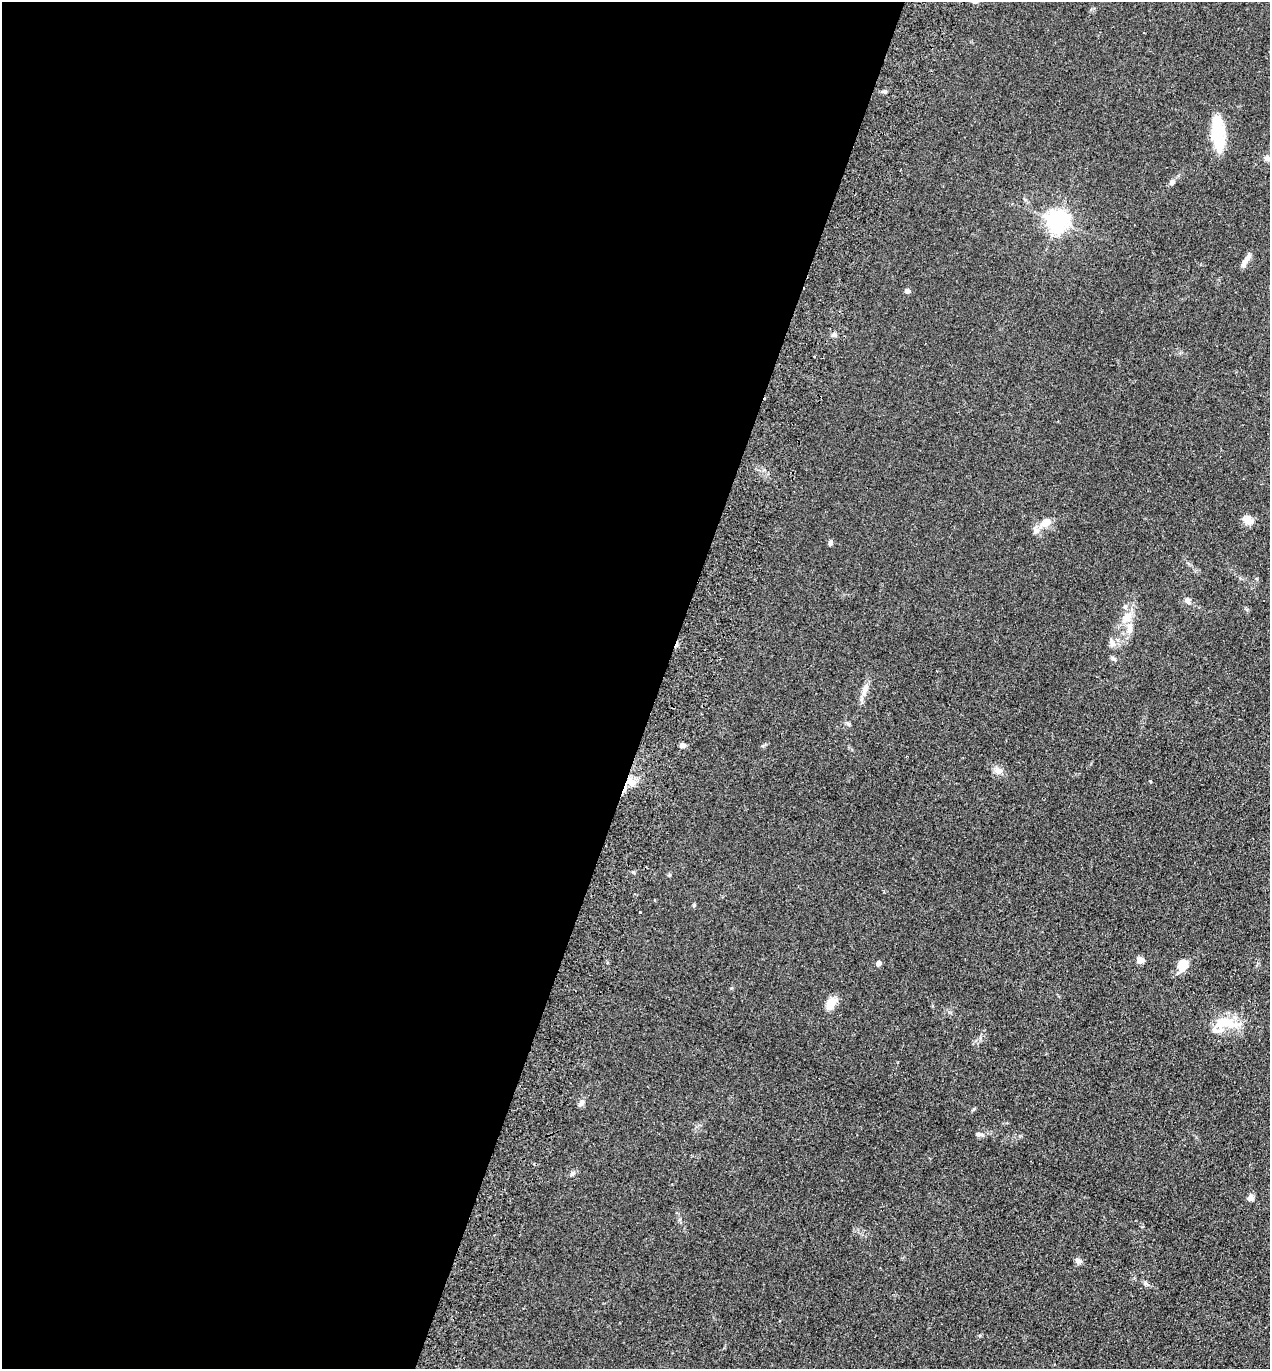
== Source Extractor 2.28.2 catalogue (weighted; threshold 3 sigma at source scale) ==
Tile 5 of 4 x 4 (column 1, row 2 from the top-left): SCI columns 193-1460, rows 2756-4122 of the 5589 x 5512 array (HDU 1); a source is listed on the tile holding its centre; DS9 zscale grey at full resolution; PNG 1272 x 1371 px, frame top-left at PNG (2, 2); no overlay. Shown black and unused: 52% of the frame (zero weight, under 2 of 3 exposures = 3% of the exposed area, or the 3 px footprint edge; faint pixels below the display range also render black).
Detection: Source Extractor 2.28.2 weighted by HDU 2 'WHT'; one run over the whole footprint, this tile lists its part. Background 0.0961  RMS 0.01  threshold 0.0459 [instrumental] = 3 sigma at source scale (4.5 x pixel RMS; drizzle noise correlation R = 1.50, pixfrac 1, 0.05/0.05 arcsec/px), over >= 5 px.
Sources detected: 35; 1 cosmic-ray / hot-pixel residue — not listed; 2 inside a brighter listed object's ellipse — not listed separately; the other 32 listed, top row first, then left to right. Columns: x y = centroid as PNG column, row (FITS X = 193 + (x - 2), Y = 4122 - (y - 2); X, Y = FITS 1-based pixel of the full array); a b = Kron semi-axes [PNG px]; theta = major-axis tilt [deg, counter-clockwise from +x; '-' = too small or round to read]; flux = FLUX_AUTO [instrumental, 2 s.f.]
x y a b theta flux
884 91 6 4 -19 1.5
1218 133 37 12 -85 46
1267 158 8 6 -24 3
1172 182 6 6 - 3.7
1057 221 7 7 - 610
1246 259 17 6 54 5.3
907 291 6 5 - 2.9
833 334 7 5 3 2.4
814 356 3 2 - 1.1
1248 520 16 9 -28 6.8
1045 523 17 11 25 10
830 543 7 5 -89 2.3
1187 600 8 7 - 3
1127 617 14 10 44 11
1130 629 16 7 84 7.8
1112 643 10 7 -76 4
865 690 18 7 71 7.9
848 724 7 4 -2 1.6
683 745 6 5 - 3.8
998 770 10 9 - 6
631 782 12 8 -17 7.9
640 912 3 3 - 1.7
1140 960 5 4 - 18
878 963 4 4 - 6.6
1183 965 15 12 79 11
832 1001 15 11 82 9.6
1226 1023 38 17 1 28
581 1103 9 6 56 3.6
982 1135 7 4 -31 2.2
572 1173 8 6 46 2.5
1250 1198 9 7 54 3.7
1078 1261 8 6 -42 3.5
Overlapping masked pixels (flux is a lower limit): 1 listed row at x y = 631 782
Unlisted compact peaks at least as high as the median listed source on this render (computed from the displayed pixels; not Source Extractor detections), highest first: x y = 694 905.